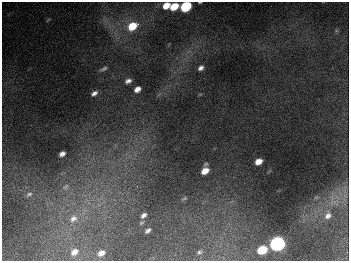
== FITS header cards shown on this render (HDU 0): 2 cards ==
NAXIS1  =                  347
NAXIS2  =                  259

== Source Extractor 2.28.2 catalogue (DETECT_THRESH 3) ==
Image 347 x 259 px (HDU 0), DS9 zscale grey, 1 PNG px = 1 image px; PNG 351 x 263 px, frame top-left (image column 1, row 259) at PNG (2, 2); no overlay
Background 674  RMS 50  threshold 151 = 3 sigma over >= 5 px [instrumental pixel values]
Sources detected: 27; all 27 listed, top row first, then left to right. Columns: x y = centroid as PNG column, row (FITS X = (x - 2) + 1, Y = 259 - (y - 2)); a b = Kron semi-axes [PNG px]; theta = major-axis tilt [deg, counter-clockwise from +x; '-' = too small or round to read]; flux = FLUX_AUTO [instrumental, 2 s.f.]
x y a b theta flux
166 6 8 5 33 4.2e+04
186 6 8 6 35 2.6e+05
174 7 7 5 32 6.5e+04
48 20 7 3 45 3.0e+03
133 26 11 8 29 9.2e+04
201 68 6 4 37 1.2e+04
104 69 11 5 23 9.0e+03
128 81 8 6 23 1.5e+04
137 89 7 5 33 2.3e+04
94 93 8 5 32 1.3e+04
62 154 6 4 29 1.5e+04
258 161 7 5 30 3.4e+04
205 171 7 5 31 3.9e+04
137 186 3 3 - 2.5e+03
65 187 11 7 39 1.6e+04
29 194 10 6 23 1.2e+04
184 198 8 4 23 4.4e+03
143 215 7 4 40 1.2e+04
328 216 10 8 44 1.8e+04
73 219 13 10 39 3.6e+04
141 223 7 5 20 5.2e+03
148 230 6 4 40 9.2e+03
277 243 8 6 27 1.1e+06
262 250 7 6 - 1.2e+05
74 252 10 7 39 2.6e+04
199 252 6 4 -12 5.3e+03
101 253 8 6 28 2.3e+04
At the frame edge (FLAGS 8, measured only in part): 1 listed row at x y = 186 6